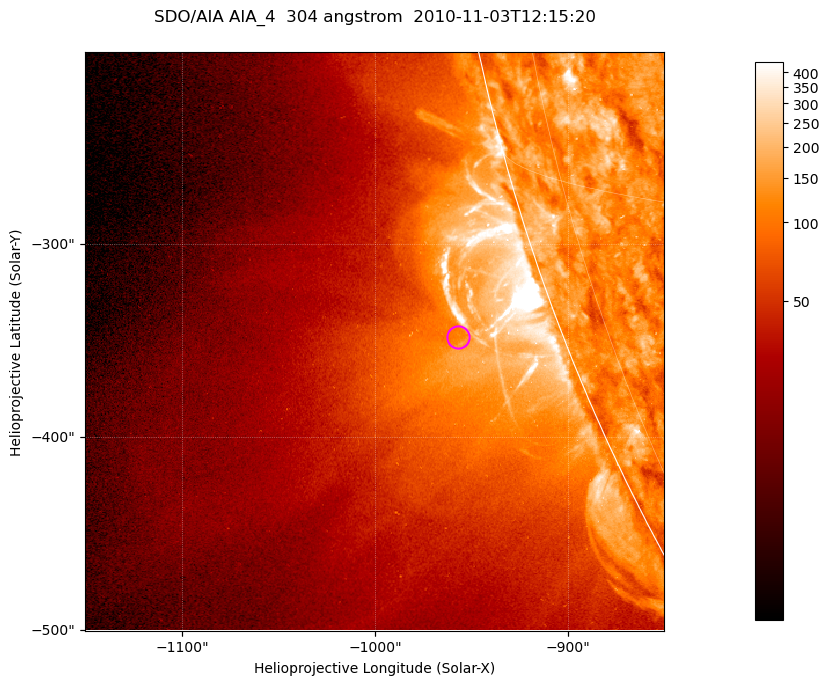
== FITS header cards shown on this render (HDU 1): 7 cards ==
TELESCOP= 'SDO/AIA '           / For AIA: SDO/AIA
INSTRUME= 'AIA_4   '           / For AIA: AIA_ATA1, AIA_ATA2, AIA_ATA3 or AIA_AT
WAVELNTH=                  304 / [angstrom] Wavelength
WAVEUNIT= 'angstrom'           / Wavelength unit: angstrom
DATE-OBS= '2010-11-03T12:15:20.140' / [ISO] Date when observation started; ISO 8
CTYPE1  = 'HPLN-TAN'           / CTYPE1; Typically HPLN
CTYPE2  = 'HPLT-TAN'           / CTYPE2; Typically HPLT

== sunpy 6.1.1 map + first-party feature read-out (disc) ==
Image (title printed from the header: SDO/AIA AIA_4  304 angstrom  2010-11-03T12:15:20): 500 x 500 px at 0.6 arcsec/px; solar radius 967 arcsec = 1612 px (partial field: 0.5% of the solar disc is inside the frame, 16% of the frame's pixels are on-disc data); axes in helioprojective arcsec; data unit not stated in the header (colour bar unlabelled)
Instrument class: DISC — disc imager (sunpy class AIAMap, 304 A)
Bright regions (active regions / flare kernels): reference = the on-disc median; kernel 5 px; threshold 5 sigma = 165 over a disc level ~125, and >= 1.15x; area >= 250 px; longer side >= 6 px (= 3.6 arcsec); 0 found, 0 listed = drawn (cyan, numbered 1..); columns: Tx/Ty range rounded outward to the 2 arcsec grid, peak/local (2 s.f.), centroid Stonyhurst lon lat
Off-limb structures (1.02-1.3 R_sun): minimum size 125 px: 3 found; the strongest spans PA ~105..115 deg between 1.02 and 1.13 R_sun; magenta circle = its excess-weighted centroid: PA ~110 deg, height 1.05 R_sun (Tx ~-958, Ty ~-348 arcsec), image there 1.7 x the reference